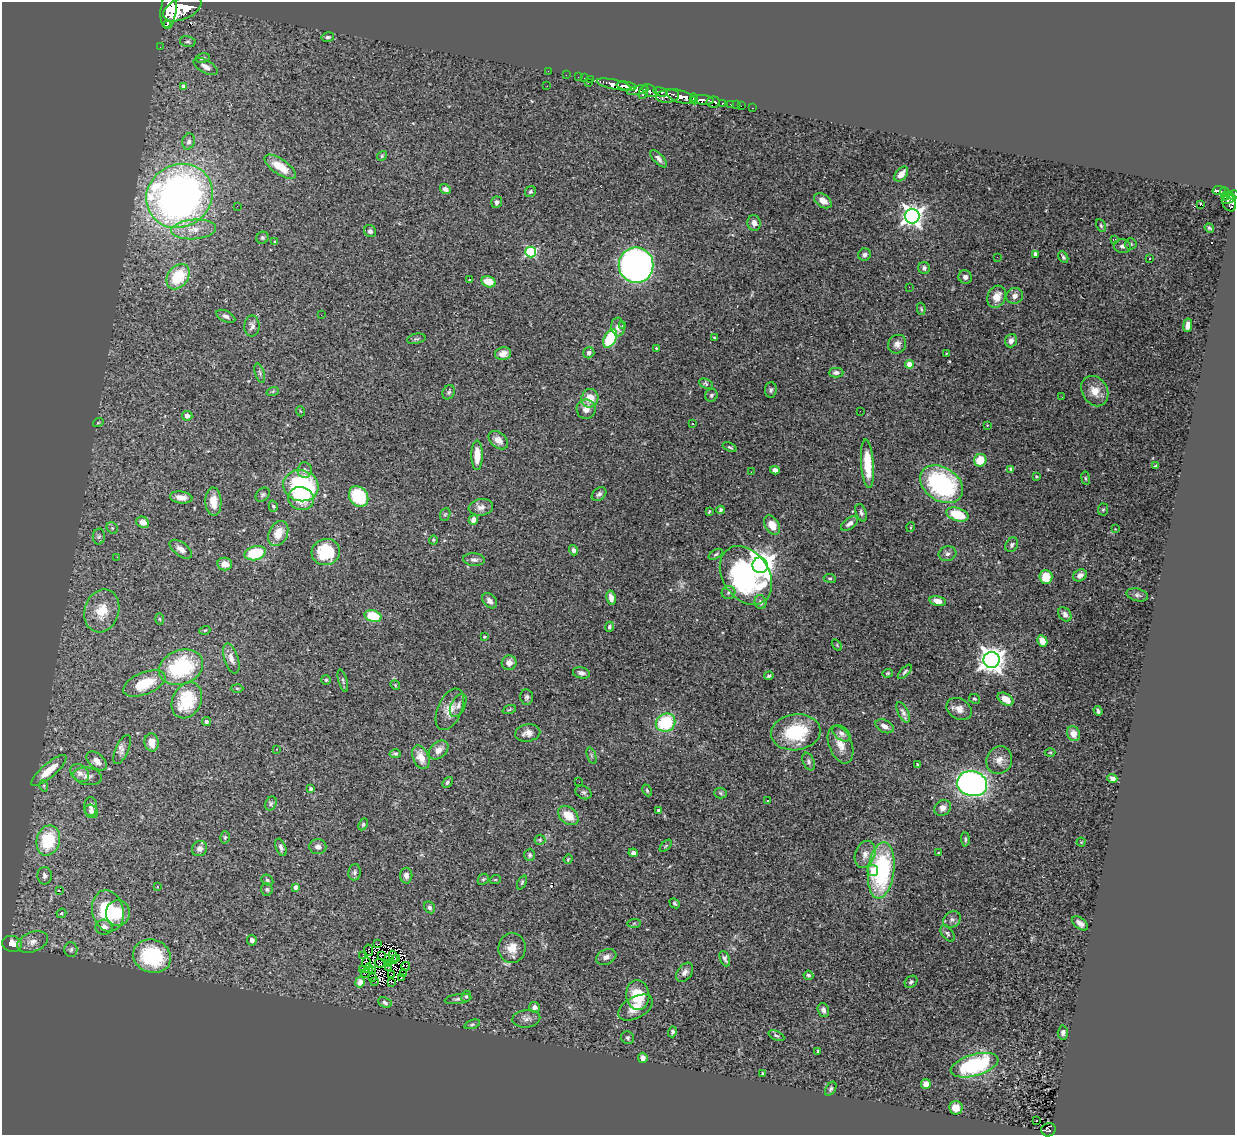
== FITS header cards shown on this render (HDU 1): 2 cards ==
NAXIS1  =                 1233
NAXIS2  =                 1133

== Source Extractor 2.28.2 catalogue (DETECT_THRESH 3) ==
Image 1233 x 1133 px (HDU 1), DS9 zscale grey, 1 PNG px = 1 image px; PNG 1237 x 1137 px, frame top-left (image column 1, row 1133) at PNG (2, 2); each listed source drawn as its Kron ellipse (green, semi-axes under 4 px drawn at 4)
Background 1.84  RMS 0.072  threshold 0.215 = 3 sigma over >= 5 px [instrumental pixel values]
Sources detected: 336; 2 with non-positive FLUX_AUTO (blend fragments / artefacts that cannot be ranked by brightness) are neither listed nor drawn; the other 334 listed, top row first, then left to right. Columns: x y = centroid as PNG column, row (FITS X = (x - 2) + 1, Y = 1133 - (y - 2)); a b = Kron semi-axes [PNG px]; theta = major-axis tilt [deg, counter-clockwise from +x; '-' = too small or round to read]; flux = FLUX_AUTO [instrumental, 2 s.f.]
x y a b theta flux
182 8 20 11 24 14000
169 10 19 8 83 13000
167 25 3 2 - 640
328 37 6 4 12 10
188 42 8 5 -11 10
160 47 2 2 - 20
203 58 7 4 12 10
206 67 13 6 -30 26
548 71 2 2 - 14
566 75 2 2 - 27
578 77 2 2 - 23
584 78 2 2 - 37
590 79 3 2 - 33
588 83 3 2 - 150
614 84 17 5 -11 3500
184 86 4 4 - 21
547 86 3 2 - 4.6
627 86 10 4 -8 4000
637 90 11 4 13 1300
650 91 8 5 -36 1900
643 92 7 4 70 1000
660 92 7 3 -16 830
668 96 12 6 7 2600
681 97 15 6 -16 7500
694 99 5 4 - 1500
702 100 11 4 -7 3300
713 102 6 5 - 770
722 104 3 3 - 370
731 104 3 3 - 120
736 105 2 2 - 19
741 106 2 2 - 27
753 108 3 2 - 38
189 141 8 6 74 17
382 156 5 4 - 7.1
658 159 11 5 -48 18
280 167 18 7 -34 110
901 174 8 5 50 38
445 189 6 4 -34 19
1219 191 6 4 -5 370
530 192 6 5 - 9.3
1224 192 4 4 - 320
1233 195 5 4 - 790
179 196 34 31 34 2900
1225 196 4 3 - 120
1229 199 7 3 29 640
823 201 10 6 -34 38
497 202 6 5 - 15
1229 203 9 6 -68 1000
1200 205 3 2 - 300
237 206 2 2 - 60
912 216 7 7 - 2800
754 223 8 6 -79 26
1101 226 7 4 -63 7.8
1209 228 5 4 - 7
194 229 22 10 4 75
370 231 6 6 - 17
262 238 6 5 - 9.3
1115 240 4 2 - 7.8
274 242 4 3 - 5.1
1131 244 6 5 - 7.8
1122 246 8 7 - 16
531 252 5 5 - 460
1035 254 4 4 - 27
865 255 6 6 - 17
997 257 3 2 - 5.2
1063 257 6 4 -62 8.9
1150 258 3 3 - 8.4
636 265 17 17 - 2400
924 268 6 5 - 18
178 277 14 10 53 190
965 277 7 6 - 19
469 280 3 2 - 3.3
489 282 7 5 -14 79
909 287 3 2 - 5.2
1015 296 8 8 - 23
997 297 11 9 64 62
921 309 6 4 -80 5.9
321 315 3 2 - 4.4
226 316 10 5 -26 16
1188 325 7 4 81 24
252 326 10 7 88 19
622 326 3 3 - 9.5
618 327 9 6 -84 27
610 338 10 6 62 220
714 338 3 3 - 6.5
416 339 9 5 12 8.9
1011 341 7 5 70 21
897 344 9 8 - 25
656 348 3 3 - 3.4
589 353 5 5 - 11
946 353 2 2 - 3.3
503 354 8 6 12 35
909 364 4 4 - 91
260 373 10 4 -72 12
836 373 7 4 1 15
706 384 7 4 -25 12
771 390 8 6 85 11
273 391 6 4 19 5.8
1095 391 16 12 -59 62
449 392 7 6 - 11
711 395 6 6 - 9.7
1062 397 2 2 - 4.4
590 398 9 8 - 71
586 409 10 9 - 35
300 411 5 3 - 4.3
860 411 2 2 - 4.5
187 416 5 5 - 25
98 423 5 3 - 4
693 423 3 3 - 18
987 425 2 2 - 2.7
498 440 11 7 -40 32
730 447 7 3 -23 6.4
477 455 15 5 90 74
980 460 6 6 - 91
867 464 24 6 -86 130
1155 466 3 2 - 3.9
1011 469 4 4 - 15
305 470 8 7 - 21
775 470 5 4 - 18
751 472 2 2 - 7.4
1036 476 4 4 - 5.5
1086 478 7 3 -81 6
942 484 23 16 -34 690
301 486 18 15 -16 600
599 494 8 6 39 12
263 495 8 6 45 11
359 496 11 9 -53 260
181 497 11 6 -7 39
301 498 13 11 -15 120
213 502 14 8 -87 58
273 506 6 4 -73 7.7
481 507 12 8 11 31
721 510 4 3 - 10
1103 510 6 5 - 6.3
709 511 3 2 - 5.5
861 513 9 5 -70 12
445 514 6 5 - 7.1
957 514 11 6 -18 170
473 520 5 4 - 25
143 522 6 5 - 33
850 524 10 5 36 20
772 525 10 7 -59 63
911 527 5 3 - 4.2
112 528 6 5 - 8.2
1115 529 3 3 - 2.9
278 533 13 9 64 71
99 537 8 6 87 11
433 540 4 4 - 4.9
1012 545 8 6 61 12
181 549 13 6 -36 30
573 550 5 4 - 16
326 552 14 13 - 180
255 553 11 7 14 250
716 554 8 4 30 8.5
947 554 9 7 14 17
117 557 3 2 - 9.5
474 560 11 6 -4 18
225 564 7 6 - 44
760 565 8 7 - 5300
746 575 32 23 -56 920
1080 575 7 5 30 23
1046 577 7 6 - 93
830 578 6 3 -7 5.6
729 592 7 6 - 14
1137 595 11 6 -15 14
611 598 7 4 -79 30
490 601 9 6 -47 22
938 601 8 5 -11 36
760 602 7 6 - 19
102 611 22 17 72 100
1065 614 8 6 -51 18
373 616 8 6 -16 150
159 619 5 3 - 5
609 627 5 4 - 8.6
205 630 5 3 - 4.8
484 637 3 3 - 6.2
1042 641 6 5 - 60
837 645 6 3 -55 4.4
231 658 15 7 -73 39
991 660 8 8 - 4800
509 663 7 7 - 27
181 667 23 17 20 420
905 672 9 4 45 10
581 673 8 5 -14 17
888 673 5 4 - 5.6
769 676 4 4 - 10
326 680 5 5 - 6.8
343 681 12 3 -74 9
144 684 22 11 23 140
395 685 5 4 - 5.2
237 688 6 4 -2 7.2
527 697 7 6 - 12
974 699 6 4 -27 6.5
1006 699 9 5 -32 55
187 700 19 14 63 220
458 705 12 7 63 21
450 709 22 12 66 60
959 709 13 10 -31 38
509 710 7 4 20 7
1098 711 5 3 - 8.9
903 712 11 5 -64 17
206 722 4 4 - 12
666 723 10 9 - 280
885 726 10 6 -26 25
796 732 25 18 7 270
528 733 13 8 10 32
841 733 10 6 -40 21
1074 734 8 6 -66 45
152 742 9 7 -81 49
840 745 20 11 -69 60
122 749 16 6 65 24
277 749 4 3 - 3.4
439 750 11 8 42 37
1050 752 5 3 - 4.3
395 754 6 4 -1 9.1
591 755 8 3 -71 9.1
421 757 12 8 -67 66
999 760 14 12 64 47
97 761 12 7 -40 31
809 761 9 5 -68 12
917 764 3 2 - 5
49 770 22 7 40 85
80 773 10 8 -39 25
88 776 14 8 -9 30
1112 778 5 4 - 21
447 782 6 4 47 8.4
579 782 2 2 - 6.1
972 784 15 12 -13 2200
44 786 6 3 -73 5.8
311 789 4 4 - 14
647 790 6 4 -65 7.3
583 792 8 6 -30 13
720 793 6 5 - 7.4
768 800 3 2 - 6.3
271 803 7 5 62 10
91 807 9 6 88 17
943 808 9 7 37 25
659 810 4 3 - 14
91 811 7 6 - 17
568 816 11 8 -39 85
363 824 6 4 64 7
225 837 6 5 - 8
965 839 7 4 -86 8.4
48 840 15 11 76 240
540 840 5 5 - 6.8
1081 842 4 4 - 4.6
666 846 7 3 45 5.2
281 847 9 5 -69 14
318 847 8 7 - 20
200 849 8 7 - 22
633 853 5 4 - 14
938 853 3 2 - 3.6
865 854 14 9 68 41
530 855 6 5 - 11
568 859 5 4 - 4.9
881 870 28 13 83 640
873 871 5 5 - 58
355 872 8 6 83 12
45 876 9 7 -87 19
406 876 8 6 -89 21
483 879 6 5 - 6.8
267 880 6 5 - 8.5
495 880 5 3 - 4.5
522 882 7 4 63 7
157 886 3 3 - 12
296 887 4 4 - 26
267 889 6 5 - 9.5
59 890 3 2 - 9.6
675 903 5 4 - 7.6
430 907 6 5 - 12
108 911 21 15 -77 340
61 913 5 4 - 9.9
118 913 13 12 - 100
952 920 9 7 38 18
634 923 7 4 1 7.2
1080 923 9 5 -38 20
104 927 8 7 - 37
947 933 9 5 -54 12
252 940 5 5 - 19
32 942 16 10 21 41
377 943 4 2 - 1.4
12 944 10 8 -14 55
512 948 15 13 85 61
71 949 7 6 - 13
369 950 6 2 -79 9.2
381 955 4 2 - 2
152 956 19 16 -21 380
363 956 3 2 - 4.8
393 957 6 2 -75 3.9
606 957 10 7 22 26
396 958 3 2 - 0.86
389 959 3 2 - 0.12
725 959 8 4 -68 12
366 963 5 3 - 6.9
380 963 5 2 - 6.7
388 964 3 2 - 3.2
406 966 4 3 - 4
389 967 4 2 - 0.31
369 968 5 2 - 0.37
363 969 2 2 - 0.38
372 971 3 2 - 4.4
685 972 11 7 54 20
365 973 4 2 - 0.83
392 974 3 2 - 7.9
403 974 2 2 - 5.4
808 975 5 4 - 10
372 977 4 2 - 1.5
401 978 3 2 - 4.8
374 981 3 2 - 4.8
360 982 5 4 - 21
392 982 3 2 - 45
911 982 7 5 40 9.6
638 995 15 11 -84 160
466 996 6 4 67 7.1
458 999 13 5 7 15
385 1002 7 5 -23 14
535 1007 5 5 - 19
635 1008 19 10 29 59
823 1010 7 5 -71 17
526 1019 14 8 5 27
472 1024 8 4 18 8.1
672 1032 5 4 - 11
1063 1033 7 5 88 13
776 1036 8 4 -25 9.6
628 1038 7 6 - 10
818 1051 4 4 - 7.3
643 1058 5 5 - 22
974 1065 24 10 16 550
762 1074 4 3 - 7.2
926 1084 5 4 - 43
831 1089 7 5 60 9.7
956 1108 7 6 - 38
1036 1120 2 2 - 5.3
1048 1130 7 6 - 180
At the frame edge (FLAGS 8, measured only in part): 2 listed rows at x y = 169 10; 1233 195
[2 non-positive-flux detections neither listed nor drawn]